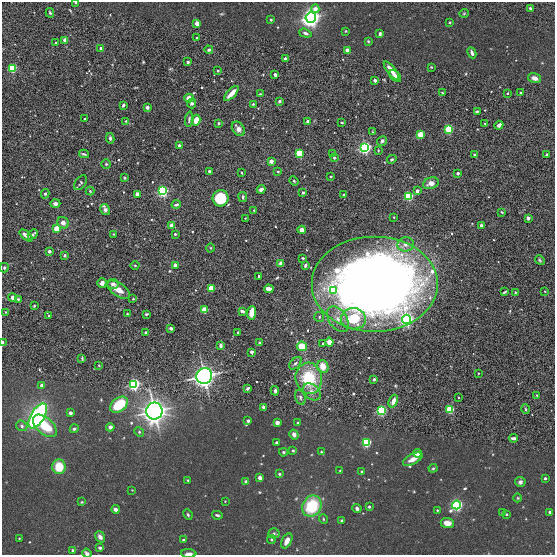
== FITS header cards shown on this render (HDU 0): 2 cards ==
NAXIS1  =                  553
NAXIS2  =                  553

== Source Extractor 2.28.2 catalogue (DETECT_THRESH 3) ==
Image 553 x 553 px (HDU 0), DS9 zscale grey, 1 PNG px = 1 image px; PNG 557 x 557 px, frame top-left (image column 1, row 553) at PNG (2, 2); each listed source drawn as its Kron ellipse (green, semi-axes under 4 px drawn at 4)
Background 0.00157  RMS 0.01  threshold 0.0308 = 3 sigma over >= 5 px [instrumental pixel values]
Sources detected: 233; all 233 listed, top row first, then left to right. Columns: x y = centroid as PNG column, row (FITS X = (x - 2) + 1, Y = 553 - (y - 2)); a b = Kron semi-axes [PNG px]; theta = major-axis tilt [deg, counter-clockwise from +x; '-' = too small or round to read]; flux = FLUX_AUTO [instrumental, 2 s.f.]
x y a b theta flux
75 2 3 2 - 0.68
530 8 3 3 - 1.2
315 9 4 4 - 5.2
50 13 5 3 - 0.94
464 13 5 3 - 0.54
311 18 5 5 - 460
271 20 3 2 - 0.79
450 22 3 3 - 1.2
197 23 3 3 - 7.2
345 31 3 3 - 0.55
305 33 6 3 -17 1.4
380 34 4 3 - 1.5
197 38 3 2 - 0.68
65 40 3 3 - 7.2
368 41 3 3 - 0.61
56 43 3 3 - 1.4
101 48 3 3 - 3.5
209 50 4 4 - 1.1
347 50 3 3 - 4.1
472 53 5 3 - 1.8
285 59 3 3 - 2.6
188 62 3 3 - 1.8
431 67 2 2 - 0.51
12 68 4 4 - 70
218 71 3 2 - 0.64
391 71 11 4 -52 5.1
275 75 3 3 - 1.2
395 76 7 4 -42 2.6
534 78 6 5 - 3.3
375 80 3 3 - 3.8
231 93 9 3 46 7.5
443 93 3 2 - 0.51
507 93 3 2 - 0.48
521 93 3 3 - 0.7
260 94 4 3 - 0.57
189 98 5 4 - 4.7
279 101 3 3 - 1.2
192 103 5 4 - 1.6
253 104 3 2 - 0.55
123 105 4 3 - 1.3
147 107 3 3 - 1.9
477 111 3 3 - 0.72
85 119 3 2 - 0.65
189 119 8 4 85 1.3
196 120 5 4 - 7.1
126 121 4 3 - 0.54
308 121 4 4 - 1.9
219 123 3 2 - 0.68
342 123 3 2 - 0.63
485 123 3 2 - 0.44
499 125 4 3 - 3.1
238 129 8 5 -55 3.5
449 129 4 4 - 68
372 132 3 2 - 0.52
420 134 4 3 - 33
110 138 5 3 - 1.4
382 141 5 4 - 1.7
179 146 3 3 - 2.4
365 147 4 4 - 240
378 150 3 2 - 0.62
299 153 4 4 - 54
332 153 3 2 - 0.55
84 154 5 3 - 0.96
475 155 3 3 - 4.1
547 155 3 3 - 0.88
334 157 4 3 - 0.9
392 159 5 4 - 0.75
271 161 3 3 - 6.5
106 164 4 4 - 0.87
209 171 3 3 - 1.1
278 172 3 3 - 0.68
242 173 3 2 - 0.45
458 173 3 3 - 2.8
331 176 3 3 - 1.2
124 178 3 3 - 1.4
294 181 5 3 - 0.66
81 183 8 5 55 1.3
431 183 8 5 18 4.7
261 189 4 3 - 1.9
90 191 4 4 - 0.78
163 191 4 4 - 180
417 191 3 3 - 3.9
303 192 4 3 - 1.1
45 194 5 4 - 1
137 194 3 3 - 8.1
344 195 3 3 - 1.3
408 196 4 4 - 93
243 197 5 4 - 1.5
221 198 8 8 - 30
55 204 5 4 - 1.8
176 205 4 3 - 1.3
105 210 6 4 -59 2.5
254 210 3 3 - 0.76
502 212 3 2 - 0.55
394 217 2 2 - 0.54
245 218 3 2 - 0.41
528 218 3 3 - 3.4
63 223 6 5 - 3.2
171 225 3 3 - 8.4
481 226 3 3 - 4.1
57 228 4 3 - 27
302 230 4 4 - 4
33 234 6 3 45 1.3
113 234 4 2 - 0.48
175 234 3 3 - 1.2
26 235 8 4 -40 3.5
406 244 8 7 - 4
211 248 4 3 - 0.59
49 251 3 3 - 2.7
64 255 4 3 - 0.94
303 258 3 3 - 0.83
540 260 5 4 - 0.9
281 264 4 4 - 4.2
135 265 4 3 - 0.52
175 265 3 3 - 10
305 265 4 3 - 1.4
4 268 4 3 - 0.92
259 276 3 3 - 1.4
102 283 5 4 - 2.3
113 284 6 5 - 2.3
375 284 63 48 0 760
211 288 4 3 - 30
269 289 5 4 - 5.1
119 290 13 6 -35 6.2
333 290 4 4 - 23
545 291 3 3 - 0.73
504 292 4 2 - 0.87
515 292 3 2 - 0.52
13 297 4 4 - 2.1
18 299 3 3 - 0.65
133 299 3 3 - 0.64
34 306 3 3 - 0.73
204 310 4 3 - 22
242 311 4 3 - 1.7
5 312 3 2 - 0.46
251 313 7 4 85 8.5
127 314 3 3 - 0.65
146 314 4 2 - 0.76
49 316 2 2 - 0.74
319 317 5 5 - 1.2
338 319 14 9 -55 6.2
353 319 12 10 0 24
407 319 4 4 - 230
171 328 3 3 - 3.5
146 332 3 3 - 1.1
238 332 3 3 - 1.7
2 342 4 2 - 1.2
329 342 4 4 - 6.4
259 343 4 3 - 1
323 344 3 3 - 2.1
221 346 4 3 - 2.7
302 346 5 4 - 13
252 352 3 3 - 5
82 358 4 3 - 0.72
295 363 7 5 44 1.5
99 365 2 2 - 0.48
323 366 6 5 - 8.3
478 373 3 2 - 0.45
204 376 8 7 - 310
309 378 16 13 -84 32
374 379 3 3 - 1
134 384 4 4 - 210
42 385 4 4 - 2.6
247 389 4 3 - 1.4
275 391 5 3 - 1.6
312 392 10 7 -40 4
537 395 4 3 - 0.49
300 397 8 5 -73 1.5
458 397 2 2 - 0.44
393 401 7 4 69 4.8
119 405 10 6 39 25
263 407 4 3 - 1.1
450 409 4 4 - 56
525 409 5 3 - 0.65
381 410 4 4 - 140
154 411 8 8 - 500
70 413 3 3 - 2.5
38 416 14 6 59 110
248 421 3 3 - 2.2
277 423 3 3 - 5.5
298 423 3 2 - 0.75
22 426 6 5 - 1.7
45 426 14 8 -41 19
110 427 4 4 - 2.1
74 429 4 4 - 1.2
139 432 5 4 - 0.91
294 434 5 4 - 2.9
514 438 4 3 - 3
277 442 3 3 - 1.2
366 442 4 4 - 93
293 451 4 3 - 0.82
283 452 4 3 - 0.88
321 452 3 3 - 0.53
417 453 4 4 - 5.6
413 459 10 5 27 5.2
59 467 7 6 - 13
433 468 4 4 - 0.8
340 471 3 2 - 0.49
362 472 3 3 - 1
279 474 4 3 - 0.83
260 478 4 3 - 2.7
545 478 3 3 - 1.2
188 480 4 2 - 0.56
246 482 4 4 - 1.3
520 482 5 5 - 1.6
132 490 2 2 - 0.31
518 498 4 3 - 0.52
225 501 2 2 - 0.34
82 502 4 3 - 0.57
456 505 4 4 - 220
312 506 11 9 59 29
369 507 3 3 - 1.2
116 509 4 3 - 2.3
357 509 4 4 - 1.5
437 510 3 2 - 0.5
549 512 3 3 - 1.3
503 513 4 3 - 1.5
506 514 3 2 - 0.78
188 515 5 3 - 0.88
217 515 5 3 - 1
323 519 5 3 - 0.57
342 521 3 3 - 1
447 523 6 5 - 4.8
274 533 5 5 - 1
100 537 6 4 -53 2.2
19 538 3 2 - 0.42
271 539 4 4 - 0.81
183 540 4 3 - 1.1
287 541 8 5 63 4.6
100 548 4 3 - 1.2
73 550 4 3 - 0.79
87 553 5 3 - 1.5
189 553 7 3 -1 1.7
At the frame edge (FLAGS 8, measured only in part): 4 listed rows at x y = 75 2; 2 342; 87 553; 189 553